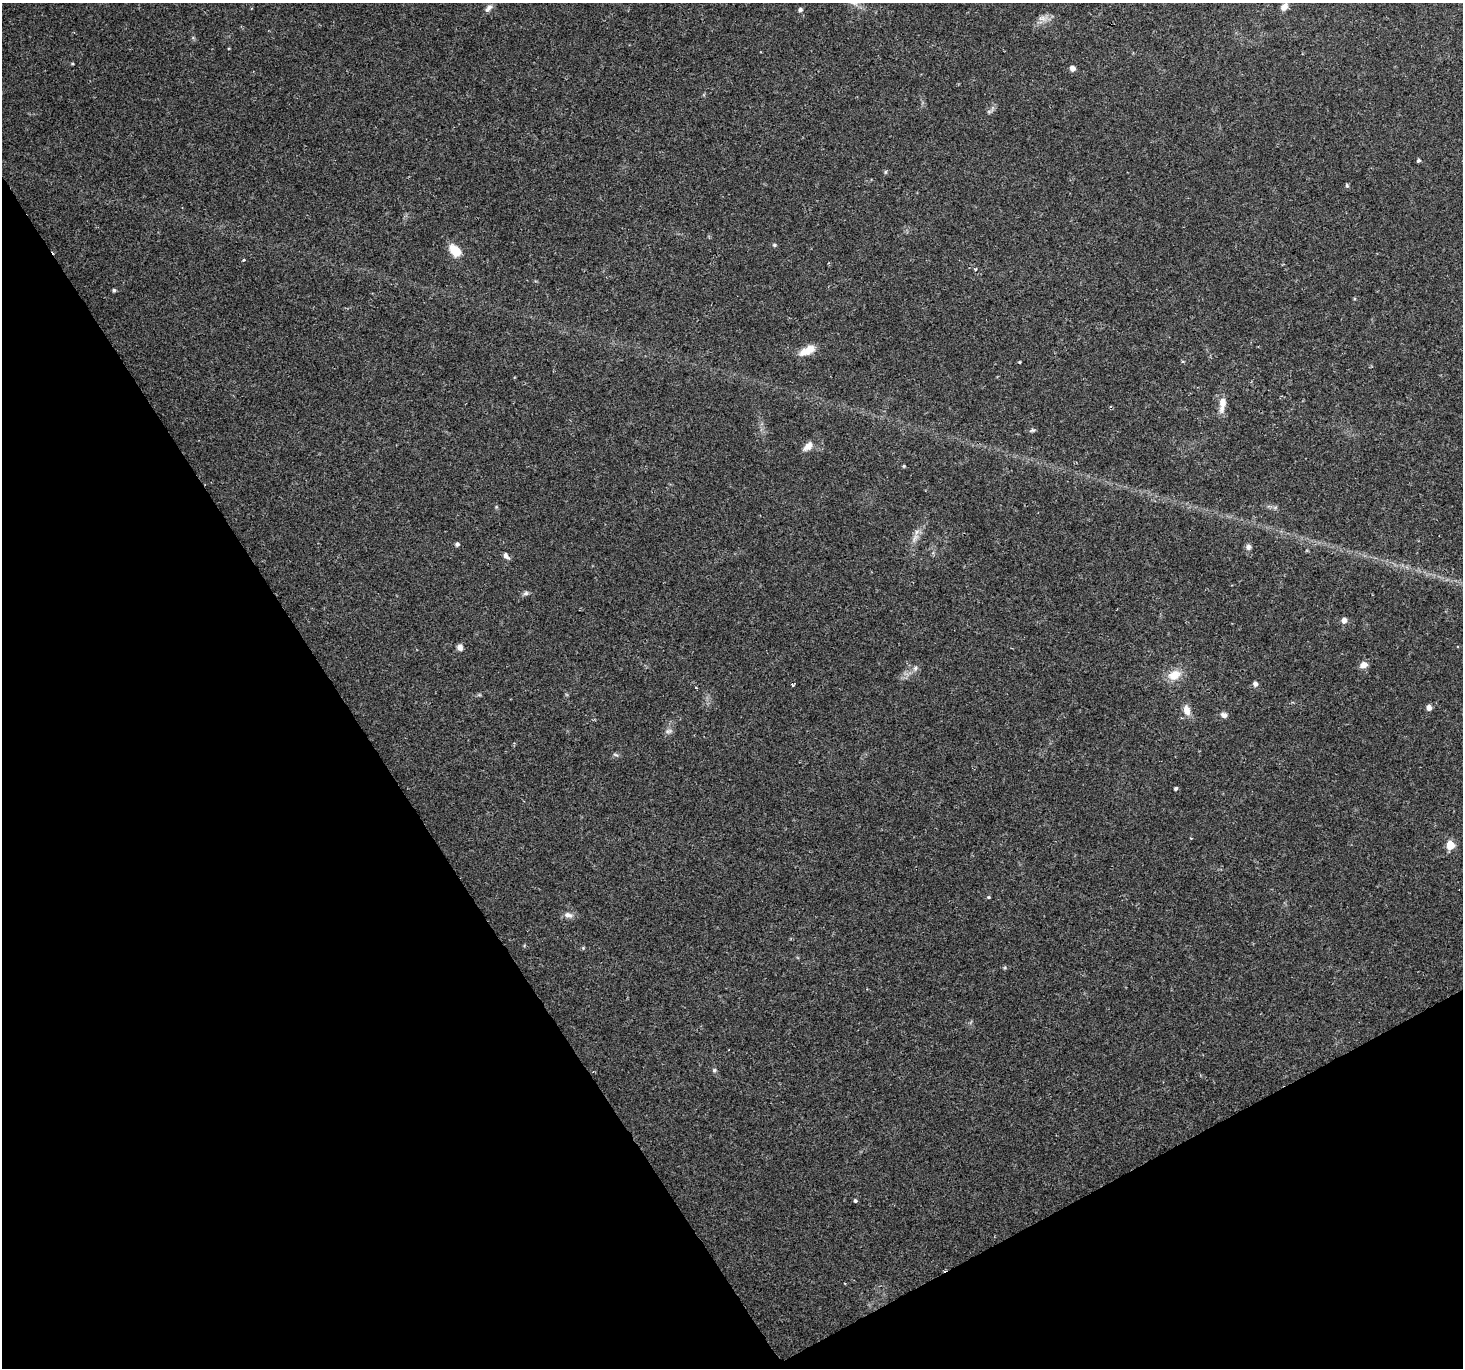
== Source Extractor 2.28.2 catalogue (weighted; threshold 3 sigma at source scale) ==
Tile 14 of 4 x 4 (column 2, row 4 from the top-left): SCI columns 1466-2926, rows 189-1554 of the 6101 x 5900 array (HDU 1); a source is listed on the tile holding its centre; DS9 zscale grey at full resolution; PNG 1465 x 1370 px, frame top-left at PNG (2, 3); no overlay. Shown black and unused: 30% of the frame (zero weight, under 2 of 3 exposures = <1% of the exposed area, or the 3 px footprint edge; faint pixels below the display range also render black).
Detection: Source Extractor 2.28.2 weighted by HDU 2 'WHT'; one run over the whole footprint, this tile lists its part. Background 0.0506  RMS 0.0037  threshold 0.0166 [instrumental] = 3 sigma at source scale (4.5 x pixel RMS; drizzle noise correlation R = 1.50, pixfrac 1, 0.0396/0.0396 arcsec/px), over >= 5 px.
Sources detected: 43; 1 cosmic-ray / hot-pixel residue — not listed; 1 inside a brighter listed object's ellipse — not listed separately; the other 41 listed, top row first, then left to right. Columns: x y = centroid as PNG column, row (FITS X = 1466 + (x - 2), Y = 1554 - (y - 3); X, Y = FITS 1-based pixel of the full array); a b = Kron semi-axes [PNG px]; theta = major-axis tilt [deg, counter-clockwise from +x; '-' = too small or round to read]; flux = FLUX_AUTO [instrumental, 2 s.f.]
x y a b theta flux
1284 7 10 8 51 2.4
489 8 12 6 50 1.4
800 10 5 5 - 0.85
1042 18 12 8 -11 2.2
1072 68 5 5 - 1.8
1418 161 4 4 - 0.61
885 172 6 4 89 0.46
1347 185 5 4 - 0.54
774 245 5 4 - 0.56
456 251 12 7 -47 8.5
243 260 3 3 - 0.86
114 290 4 4 - 0.69
807 350 21 9 26 4.6
1019 362 3 3 - 0.44
1222 402 14 10 -89 3
1032 430 8 5 20 0.67
808 446 14 8 42 2.5
904 466 4 4 - 0.39
915 538 14 5 58 2.1
457 544 5 5 - 0.81
1248 547 7 6 - 1.2
506 556 10 6 -55 1.2
526 593 8 6 15 0.89
1344 620 6 6 - 1.7
460 647 7 6 - 1.6
1363 665 8 7 - 2.5
915 668 7 5 69 0.97
1174 675 16 12 26 5.4
1255 684 6 5 - 1.3
792 685 5 3 - 0.4
1429 707 5 5 - 2.3
1187 710 12 8 -77 3.2
1224 715 8 6 -25 1.4
668 731 11 6 6 1.1
616 755 8 3 -19 0.56
1176 789 4 4 - 0.62
1450 845 5 5 - 14
988 897 3 3 - 0.72
568 915 12 7 -17 1.8
714 1070 6 5 - 0.59
855 1201 5 4 - 0.53